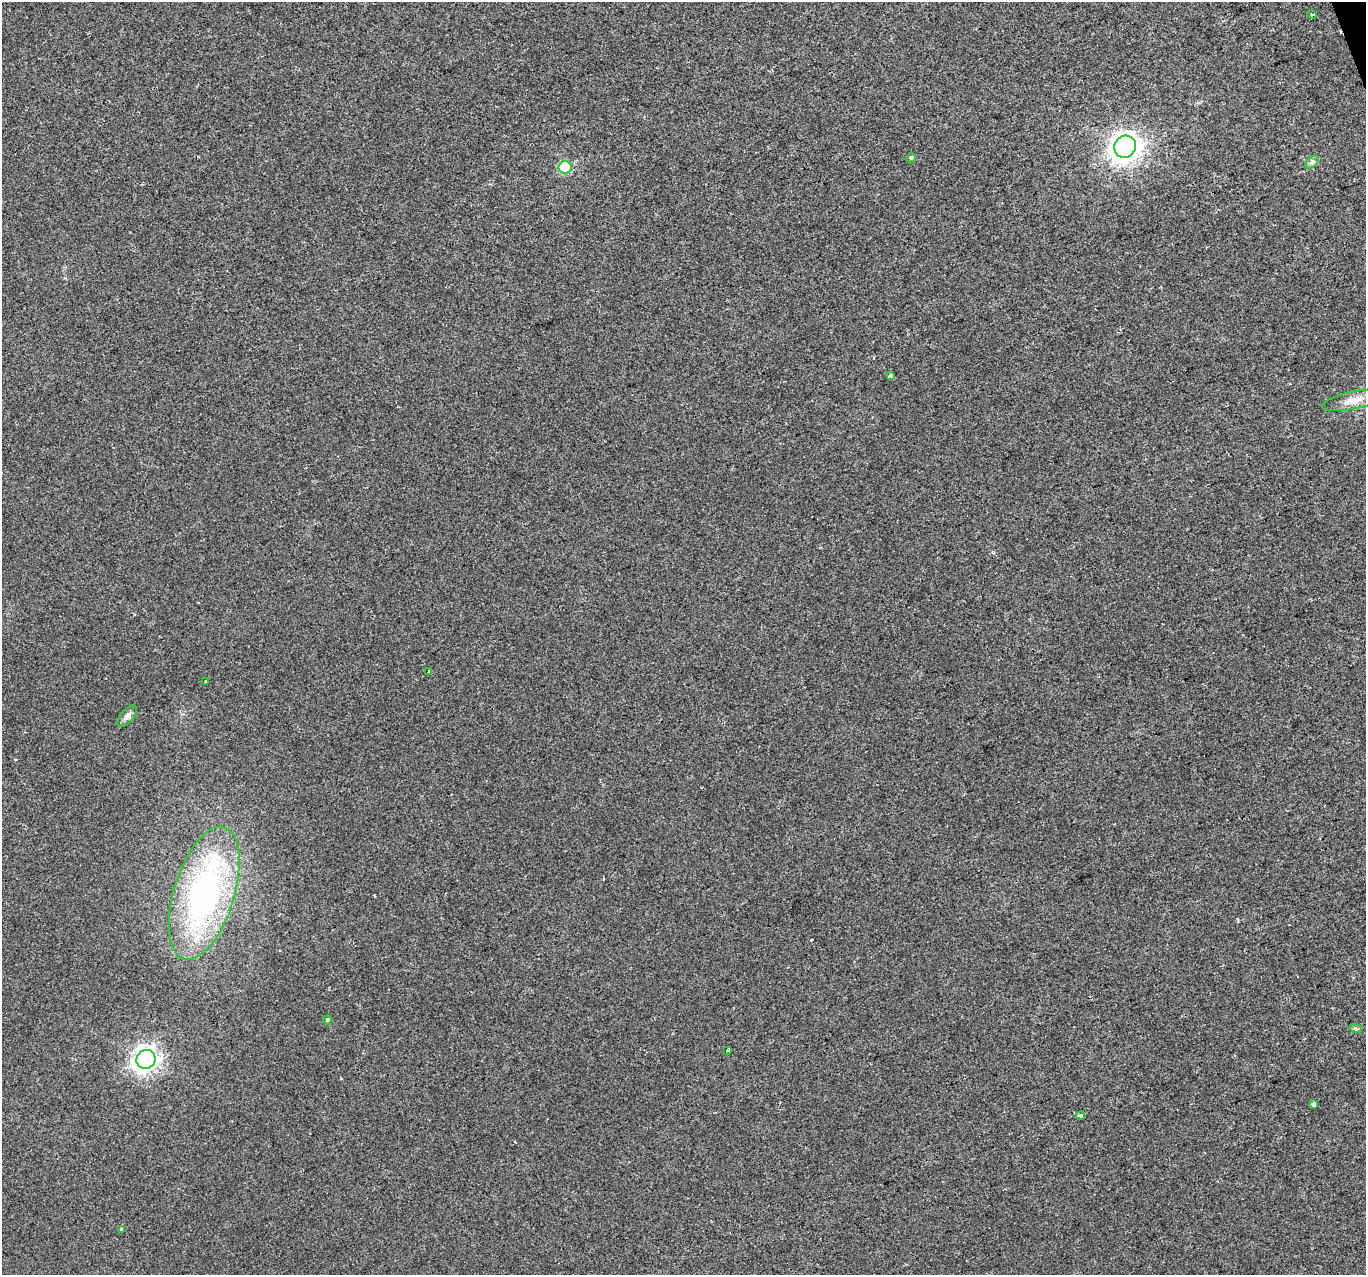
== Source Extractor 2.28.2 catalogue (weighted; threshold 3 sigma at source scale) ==
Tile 10 of 4 x 4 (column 2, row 3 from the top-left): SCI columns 1365-2728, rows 1399-2671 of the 5455 x 5287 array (HDU 1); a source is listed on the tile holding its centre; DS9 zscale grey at full resolution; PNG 1368 x 1277 px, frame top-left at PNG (2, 2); each listed source drawn as its Kron ellipse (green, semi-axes under 4 px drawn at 4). Shown black and unused: <1% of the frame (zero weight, under 2 of 3 exposures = <1% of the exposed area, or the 3 px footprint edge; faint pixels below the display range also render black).
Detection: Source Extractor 2.28.2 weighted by HDU 2 'WHT'; one run over the whole footprint, this tile lists its part. Background 0.0183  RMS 0.006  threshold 0.0268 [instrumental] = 3 sigma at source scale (4.5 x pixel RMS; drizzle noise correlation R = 1.50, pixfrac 1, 0.0396/0.0396 arcsec/px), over >= 5 px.
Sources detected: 19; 1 cosmic-ray / hot-pixel residue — neither listed nor drawn; the other 18 listed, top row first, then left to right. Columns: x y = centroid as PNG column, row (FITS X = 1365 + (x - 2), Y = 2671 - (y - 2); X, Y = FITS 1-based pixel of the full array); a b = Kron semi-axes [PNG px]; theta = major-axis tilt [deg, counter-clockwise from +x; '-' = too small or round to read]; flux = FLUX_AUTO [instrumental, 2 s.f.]
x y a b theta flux
1312 14 5 3 - 0.7
1125 147 11 10 - 510
911 158 5 4 - 1.7
1312 162 8 5 46 1.4
565 167 6 6 - 36
891 376 4 3 - 5.5
1353 400 32 8 12 7.9
429 671 3 3 - 1.2
206 682 3 2 - 0.65
127 716 13 6 51 2.7
204 893 69 30 73 150
327 1020 4 4 - 1.3
1356 1029 6 4 -19 0.97
727 1051 3 3 - 2.2
146 1059 10 9 - 400
1313 1105 4 3 - 2.5
1081 1116 4 3 - 1.5
122 1229 4 3 - 2.8